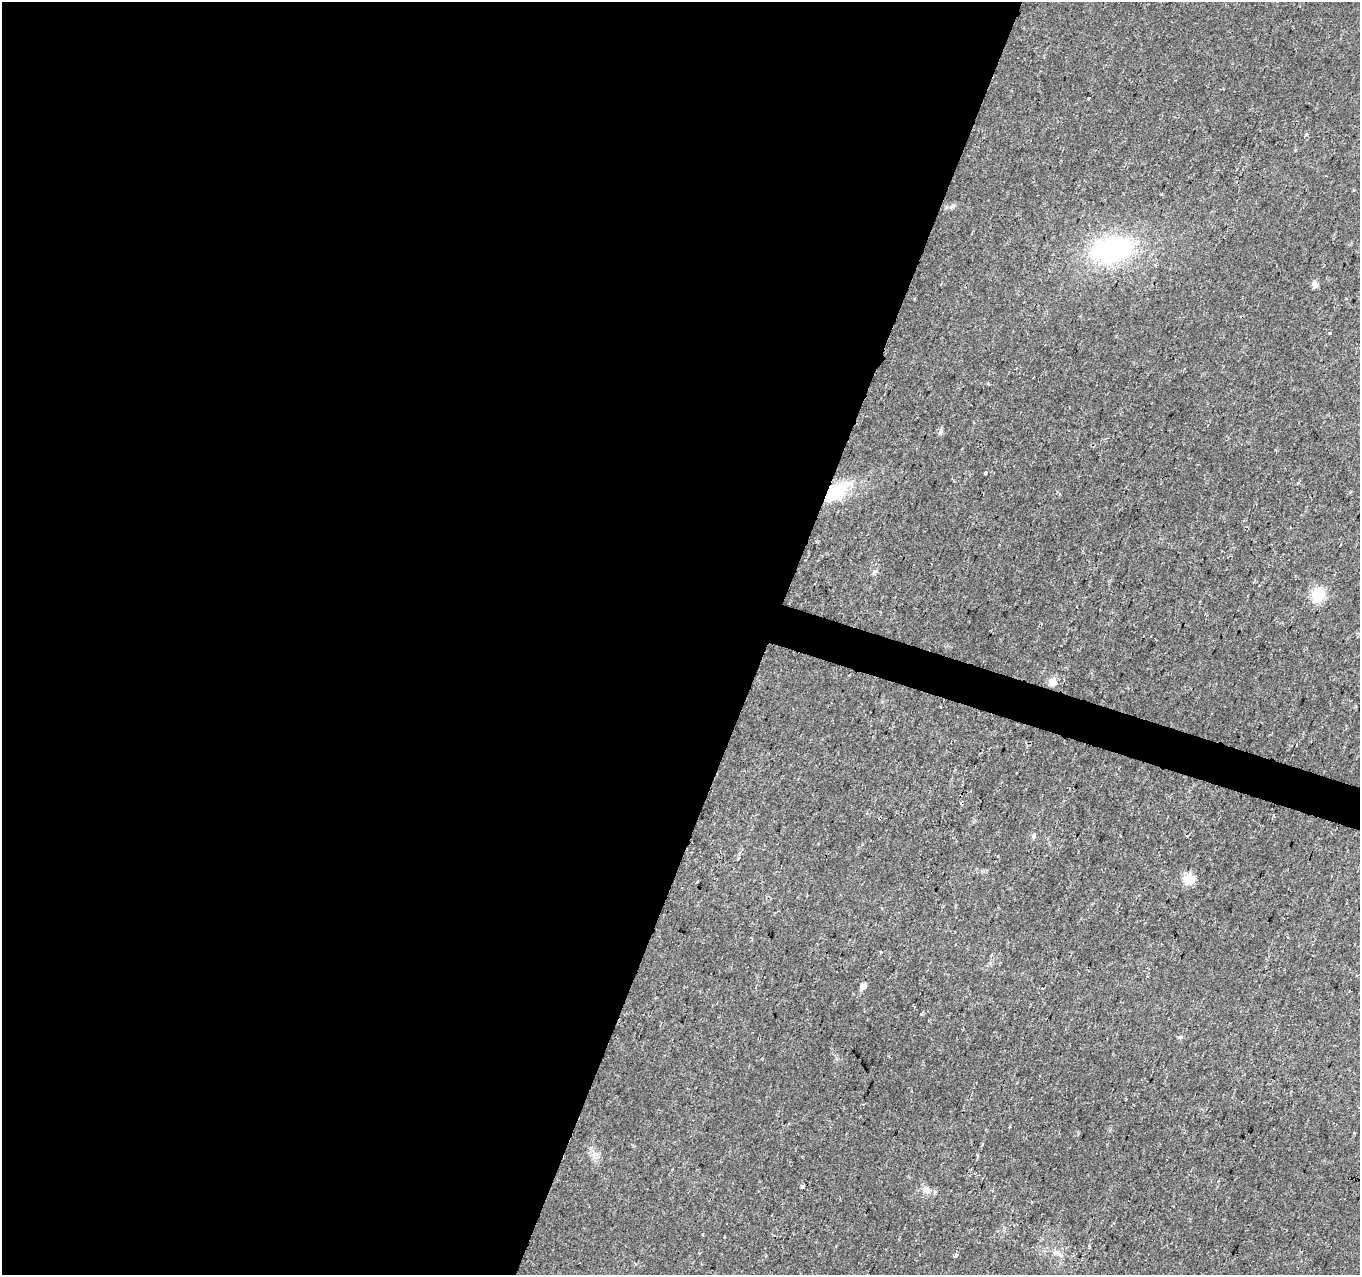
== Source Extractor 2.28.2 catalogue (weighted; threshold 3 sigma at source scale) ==
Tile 5 of 4 x 4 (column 1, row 2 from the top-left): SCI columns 21-1378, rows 2761-4033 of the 5462 x 5602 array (HDU 1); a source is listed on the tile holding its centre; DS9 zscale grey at full resolution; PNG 1362 x 1277 px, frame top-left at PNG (2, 2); no overlay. Shown black and unused: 58% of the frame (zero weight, under 2 of 3 exposures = <1% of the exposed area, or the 3 px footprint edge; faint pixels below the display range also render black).
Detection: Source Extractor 2.28.2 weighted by HDU 2 'WHT'; one run over the whole footprint, this tile lists its part. Background 0.0289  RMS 0.0042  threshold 0.0189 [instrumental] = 3 sigma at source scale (4.5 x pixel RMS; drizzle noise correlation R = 1.50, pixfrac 1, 0.0396/0.0396 arcsec/px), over >= 5 px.
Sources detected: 24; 3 cosmic-ray / hot-pixel residue — not listed; the other 21 listed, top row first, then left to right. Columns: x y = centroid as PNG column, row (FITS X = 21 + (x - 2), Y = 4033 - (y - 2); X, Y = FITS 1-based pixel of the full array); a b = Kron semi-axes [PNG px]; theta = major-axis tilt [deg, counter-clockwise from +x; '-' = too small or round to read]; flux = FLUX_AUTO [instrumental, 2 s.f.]
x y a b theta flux
1306 134 3 3 - 1.7
1111 249 42 26 11 60
1315 285 8 8 - 1.6
1329 333 4 2 - 0.37
940 431 7 5 82 1.5
986 473 3 3 - 2.3
836 491 27 16 36 18
1318 595 17 14 63 9.2
1052 682 11 9 68 2.9
940 706 3 3 - 0.67
880 818 3 3 - 1.8
1033 836 6 5 - 1.1
997 856 4 2 - 0.38
1188 879 14 13 - 5.5
863 986 5 5 - 3
594 1154 9 7 0 2.1
802 1186 4 3 - 1.3
926 1190 12 8 -57 2.5
724 1237 3 2 - 0.62
1056 1252 11 6 16 1.9
955 1256 4 3 - 1
Overlapping masked pixels (flux is a lower limit): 2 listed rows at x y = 836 491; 880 818
Unlisted compact peaks at least as high as the median listed source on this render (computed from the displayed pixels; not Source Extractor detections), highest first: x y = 921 1014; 1180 1037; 875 571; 988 384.